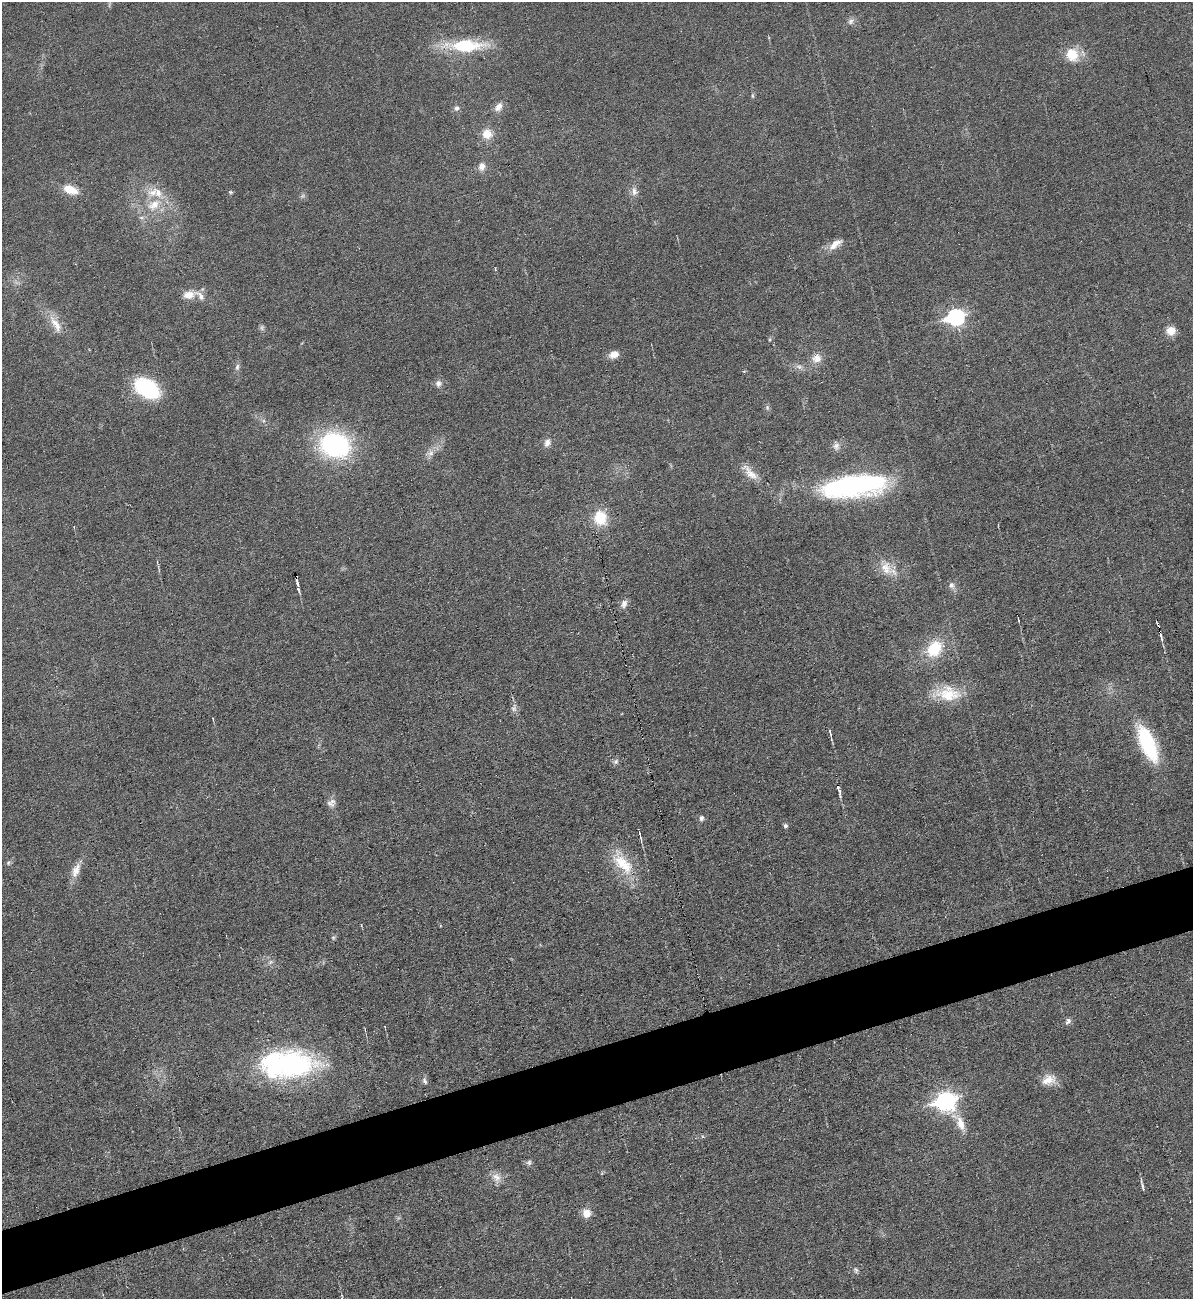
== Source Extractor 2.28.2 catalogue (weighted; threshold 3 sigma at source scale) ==
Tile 7 of 4 x 4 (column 3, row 2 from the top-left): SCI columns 2650-3840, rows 2597-3893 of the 5175 x 5193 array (HDU 1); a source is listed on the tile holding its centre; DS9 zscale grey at full resolution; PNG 1195 x 1301 px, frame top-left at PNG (2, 2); no overlay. Shown black and unused: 5% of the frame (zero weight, under 3 of 6 exposures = <1% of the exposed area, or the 3 px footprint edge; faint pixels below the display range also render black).
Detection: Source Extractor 2.28.2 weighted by HDU 2 'WHT'; one run over the whole footprint, this tile lists its part. Background 0.0232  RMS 0.0037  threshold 0.0151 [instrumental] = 3 sigma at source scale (4.09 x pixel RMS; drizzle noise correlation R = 1.36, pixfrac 0.8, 0.05/0.05 arcsec/px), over >= 5 px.
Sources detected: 73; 2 too faint to see at this stretch — not listed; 6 inside a brighter listed object's ellipse — not listed separately; the other 65 listed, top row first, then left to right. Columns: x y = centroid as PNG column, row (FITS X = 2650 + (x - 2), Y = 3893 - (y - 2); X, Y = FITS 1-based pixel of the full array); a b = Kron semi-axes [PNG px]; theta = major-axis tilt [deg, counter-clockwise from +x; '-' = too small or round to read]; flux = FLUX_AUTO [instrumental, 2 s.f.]
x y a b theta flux
851 21 8 7 - 1.3
466 46 42 14 1 21
1072 55 19 17 -53 7.2
752 96 7 3 -81 0.5
499 107 12 8 60 2.3
457 108 8 6 21 1.2
487 134 11 11 - 4.8
482 166 10 8 68 2.3
70 190 16 9 -22 5.8
634 191 12 8 -80 2
230 192 5 4 - 0.46
154 205 24 14 37 8.5
835 243 19 9 10 2.9
495 269 3 3 - 0.39
188 295 17 10 10 3.8
955 317 9 7 15 79
56 324 29 9 -60 5.1
1171 331 10 10 - 3.6
614 354 12 8 18 2.8
817 358 14 12 5 3.2
237 367 10 5 75 1.1
799 367 10 6 -21 1.4
438 383 9 8 - 1.5
147 388 20 13 -31 37
767 407 6 5 - 0.64
547 443 13 8 67 2
335 445 27 21 -15 57
836 446 12 7 21 1.8
430 453 10 8 16 1.9
750 473 29 10 -46 4.6
853 486 68 22 7 71
600 518 16 14 -88 10
886 568 21 15 -66 5.8
297 583 7 4 -73 0.79
951 585 9 7 -57 1.4
624 604 12 8 70 1.8
1018 620 5 2 - 0.35
1160 635 15 4 -75 1.7
934 649 18 14 50 13
948 694 35 20 -7 12
514 708 11 8 -89 1.4
830 733 11 3 -77 0.7
1148 743 37 14 -67 30
616 761 7 6 - 1.1
839 790 15 3 -73 1.1
331 803 12 10 46 1.9
701 818 6 6 - 1.3
785 826 5 4 - 0.98
640 835 16 3 -76 0.97
9 863 7 5 71 0.67
622 863 40 17 -52 13
76 870 22 9 68 3.9
333 937 6 5 - 0.6
270 962 8 6 23 1
1068 1021 9 7 58 1.2
288 1065 64 30 5 64
1049 1080 19 13 18 4.7
425 1081 9 5 -71 0.91
945 1101 10 8 14 140
960 1123 24 10 -71 4.9
529 1162 7 7 - 0.91
496 1177 14 11 -47 3
1142 1185 14 3 -76 0.92
587 1213 11 10 - 3.2
856 1270 8 6 -75 0.83
Overlapping masked pixels (flux is a lower limit): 2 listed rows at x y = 297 583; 1160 635